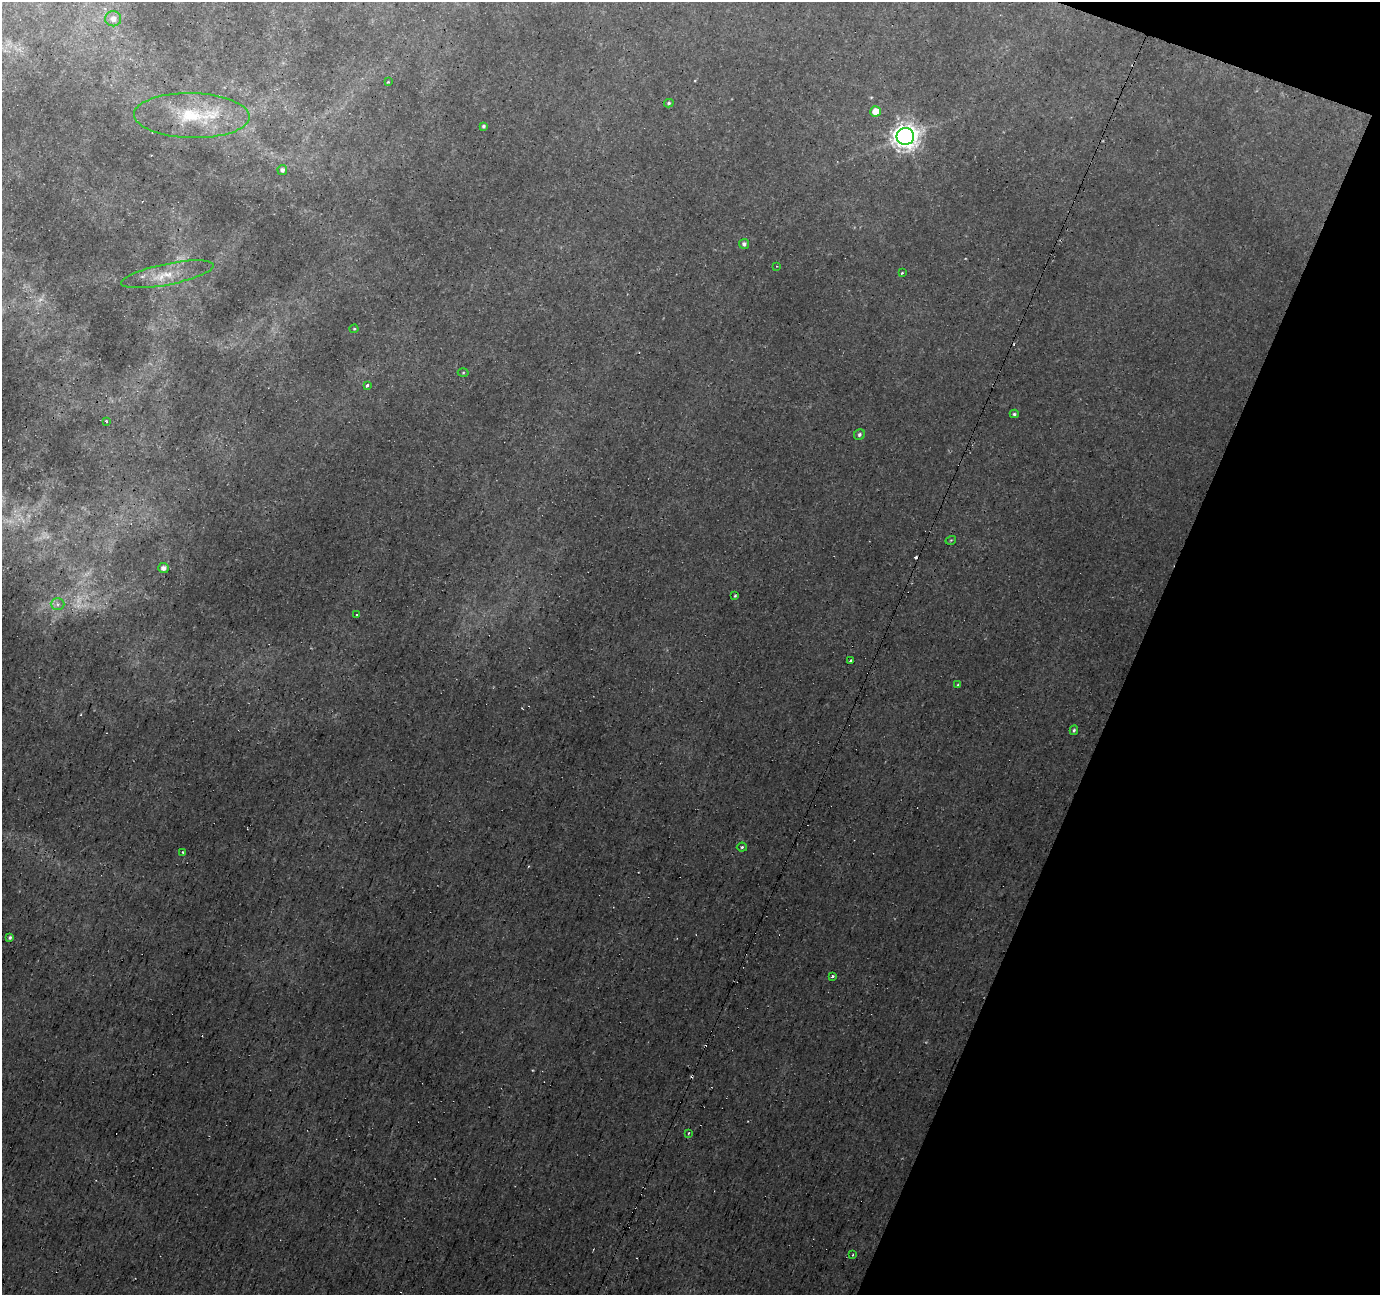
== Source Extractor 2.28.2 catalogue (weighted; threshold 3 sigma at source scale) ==
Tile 8 of 4 x 4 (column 4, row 2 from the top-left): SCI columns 4139-5516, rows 2859-4151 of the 5539 x 5708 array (HDU 1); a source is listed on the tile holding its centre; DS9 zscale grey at full resolution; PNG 1382 x 1297 px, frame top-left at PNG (2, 2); each listed source drawn as its Kron ellipse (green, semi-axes under 4 px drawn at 4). Shown black and unused: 19% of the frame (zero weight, under 3 of 5 exposures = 3% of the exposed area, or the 3 px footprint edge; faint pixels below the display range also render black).
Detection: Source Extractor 2.28.2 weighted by HDU 2 'WHT'; one run over the whole footprint, this tile lists its part. Background 9.24e-04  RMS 0.0011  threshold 0.00484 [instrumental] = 3 sigma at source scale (4.5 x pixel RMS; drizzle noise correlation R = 1.50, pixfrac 1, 0.0396/0.0396 arcsec/px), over >= 5 px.
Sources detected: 40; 3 too faint to see at this stretch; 5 cosmic-ray / hot-pixel residue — neither listed nor drawn; the other 32 listed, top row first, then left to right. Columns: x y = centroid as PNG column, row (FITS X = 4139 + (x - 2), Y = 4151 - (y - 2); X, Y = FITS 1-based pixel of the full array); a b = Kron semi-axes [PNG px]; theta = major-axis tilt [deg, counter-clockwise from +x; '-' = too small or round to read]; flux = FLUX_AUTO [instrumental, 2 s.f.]
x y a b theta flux
113 19 8 7 - 0.71
388 82 3 2 - 0.073
669 103 5 4 - 0.17
875 111 5 5 - 1.6
192 116 58 22 -1 7.1
484 126 4 4 - 0.21
905 137 9 8 - 110
282 170 5 5 - 0.37
744 244 5 5 - 0.35
777 266 3 2 - 0.096
902 273 3 3 - 0.2
167 274 47 10 11 2.6
354 329 4 4 - 0.12
463 372 5 3 - 0.11
367 385 3 3 - 0.48
1014 414 4 4 - 0.18
106 421 4 3 - 0.092
859 434 6 5 - 0.24
951 540 5 3 - 0.097
163 568 5 5 - 0.57
735 596 3 3 - 0.3
58 604 7 6 - 0.36
357 615 3 3 - 0.19
851 661 3 3 - 0.51
958 685 4 3 - 0.14
1074 730 5 3 - 0.17
742 847 5 4 - 0.15
183 852 3 3 - 0.42
10 937 3 3 - 0.2
832 976 3 3 - 0.29
688 1133 3 2 - 0.1
853 1255 3 3 - 0.12